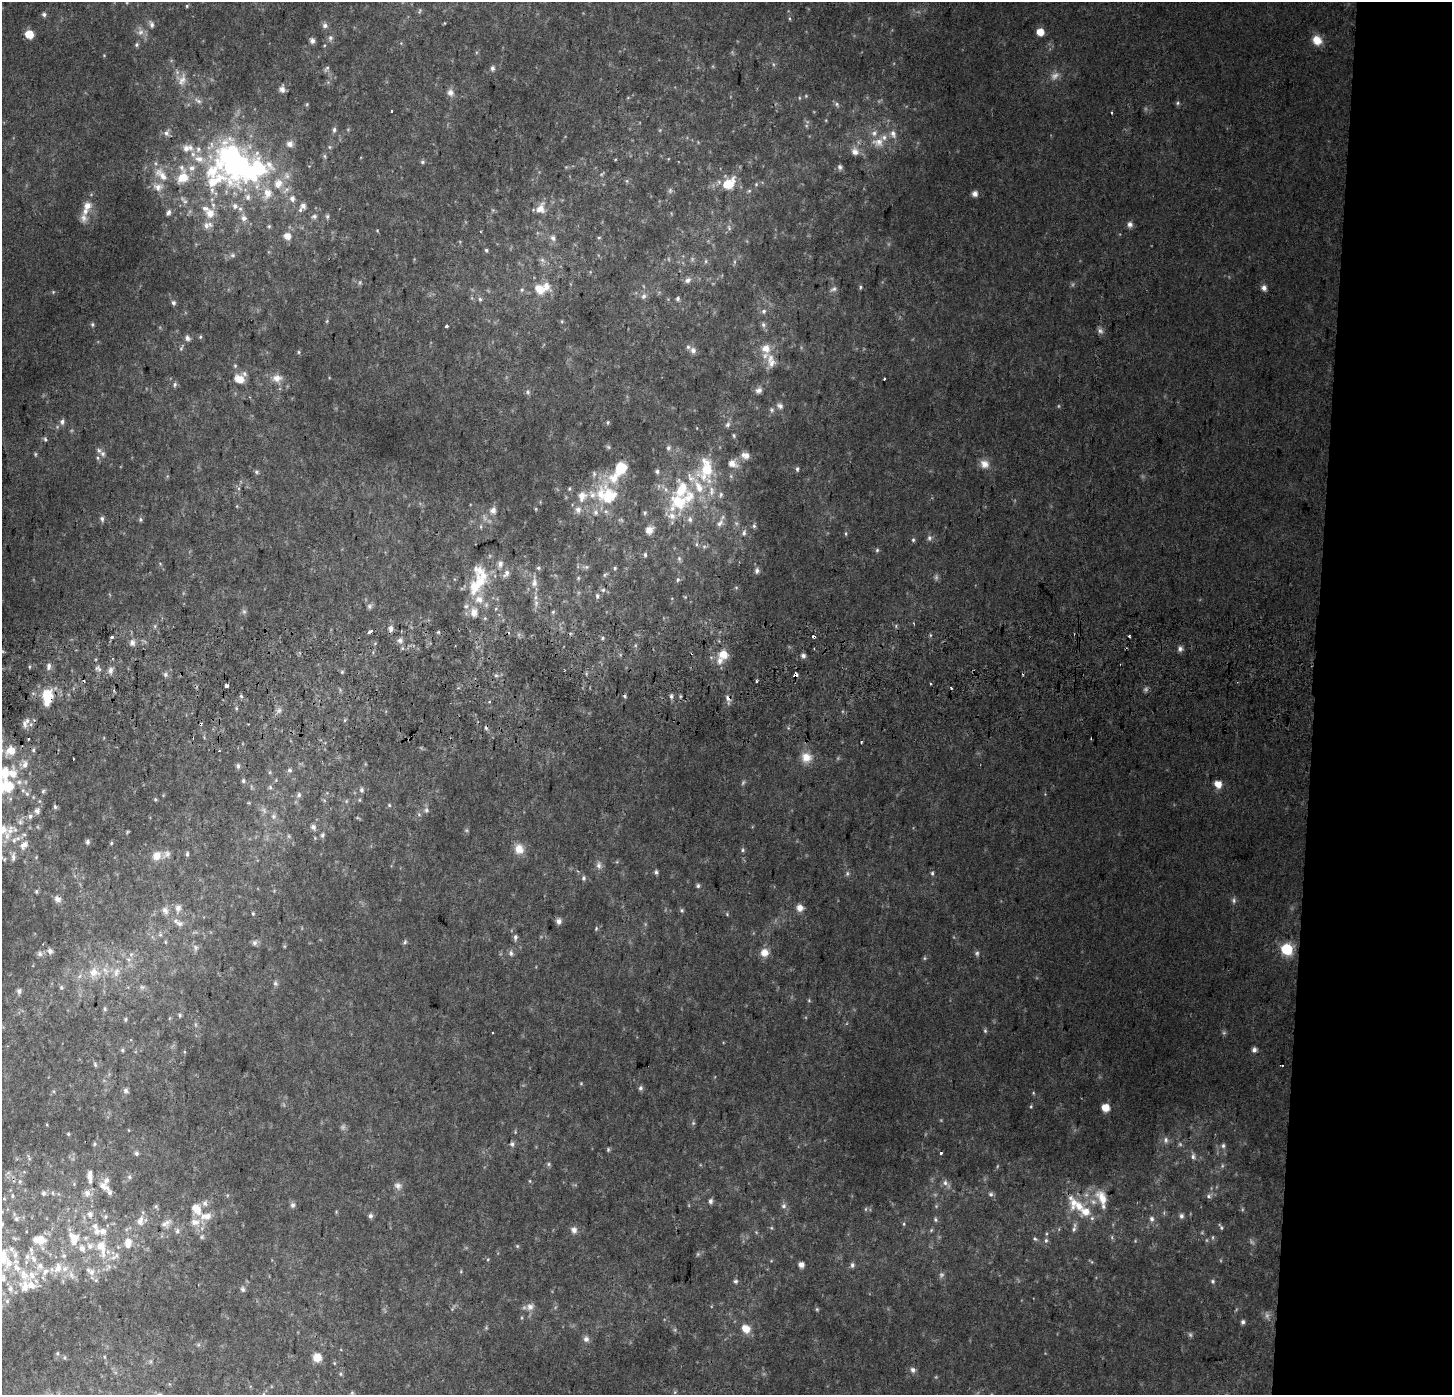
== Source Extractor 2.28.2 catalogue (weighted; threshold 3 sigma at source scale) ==
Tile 6 of 3 x 3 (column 3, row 2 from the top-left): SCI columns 2911-4360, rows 1648-3040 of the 4360 x 4689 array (HDU 1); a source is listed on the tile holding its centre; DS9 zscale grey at full resolution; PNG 1454 x 1397 px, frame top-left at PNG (2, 2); no overlay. Shown black and unused: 10% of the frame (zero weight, under 2 of 3 exposures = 2% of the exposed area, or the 3 px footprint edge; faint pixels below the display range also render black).
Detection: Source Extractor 2.28.2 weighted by HDU 2 'WHT'; one run over the whole footprint, this tile lists its part. Background 0.0752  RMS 0.013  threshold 0.059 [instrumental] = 3 sigma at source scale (4.5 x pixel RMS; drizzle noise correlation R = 1.50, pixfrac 1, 0.0396/0.0396 arcsec/px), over >= 5 px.
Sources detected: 449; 16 too faint to see at this stretch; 4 inside a brighter object's white glare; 12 cosmic-ray / hot-pixel residue — not listed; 68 inside a brighter listed object's ellipse — not listed separately; the other 349 listed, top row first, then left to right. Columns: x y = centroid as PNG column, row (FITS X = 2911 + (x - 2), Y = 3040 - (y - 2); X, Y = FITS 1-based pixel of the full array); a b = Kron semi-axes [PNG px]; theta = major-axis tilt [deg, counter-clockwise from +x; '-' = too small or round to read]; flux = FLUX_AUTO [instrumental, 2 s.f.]
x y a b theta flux
187 6 4 4 - 1.4
420 11 6 3 70 1.7
44 14 5 5 - 3.4
151 24 9 6 -77 4
325 25 7 7 - 4.6
140 32 9 6 40 5.2
1040 32 6 5 - 18
29 34 6 5 - 26
330 38 6 6 - 3.4
1317 40 11 10 - 16
312 41 7 5 -61 4.5
136 44 6 5 - 2.2
327 68 6 4 19 1.9
492 68 7 6 - 3.3
182 80 15 10 70 11
282 89 7 6 - 7.3
450 92 9 9 - 6.3
806 96 4 4 - 1.3
198 101 12 5 -30 5
1178 103 6 5 - 2.1
307 104 5 3 - 1.4
837 104 7 5 -70 2.9
392 111 3 2 - 2.8
1112 112 3 3 - 2.4
334 130 7 5 88 3.2
166 133 9 8 - 5.1
893 134 11 7 -68 7.7
878 142 17 11 -12 16
290 144 7 7 - 7.2
329 147 6 4 -89 1.9
186 148 10 9 - 8.6
198 149 9 7 86 5.5
855 152 11 9 -62 8.2
324 156 7 4 -88 2.1
422 162 6 5 - 2.2
840 167 7 6 - 3.5
161 175 24 11 -47 21
215 180 78 28 21 150
627 181 6 4 -71 1.6
278 184 14 12 64 20
728 184 13 9 40 30
756 184 5 4 - 1.4
670 190 7 5 90 2.5
749 191 6 4 18 1.7
267 193 15 11 80 17
975 194 6 5 - 7.3
248 197 9 7 89 5.4
292 198 8 7 - 6.1
87 206 10 9 - 9.9
235 206 7 7 - 5
303 206 7 6 - 5.7
541 209 11 9 66 13
210 213 14 12 -53 15
314 216 8 6 13 3.6
327 216 7 5 70 2.3
84 218 13 7 85 7.1
244 218 8 7 - 5.9
1130 224 8 7 - 4.7
269 226 6 5 - 1.8
729 228 6 4 -60 2
287 236 7 6 - 12
553 238 9 7 -69 4.6
486 250 5 4 - 1.9
233 255 8 6 0 2.9
542 260 6 6 - 3.7
706 261 6 4 71 1.7
688 280 9 6 36 4.9
860 287 5 4 - 1.8
539 288 14 10 -47 18
1264 288 6 5 - 5.8
833 289 9 6 26 3.8
644 296 8 7 - 4.3
678 298 5 5 - 2.6
480 299 6 5 - 2.3
173 303 6 5 - 3
764 311 7 6 - 3.3
327 321 6 3 71 1.4
92 324 6 5 - 2.2
763 324 7 6 - 3.6
447 326 3 3 - 3.1
1100 331 8 6 -5 4
200 337 5 4 - 1.7
187 338 7 6 - 4.3
766 348 10 9 - 14
693 350 8 7 - 5.7
299 352 5 4 - 1.6
770 358 13 8 53 12
277 378 12 10 9 11
239 379 11 7 -15 16
175 384 7 5 88 2.5
758 390 9 7 22 4.9
528 392 6 5 - 2.6
780 406 8 7 - 4.6
772 410 6 5 - 2.6
62 422 8 6 90 4.2
608 422 6 4 83 1.7
728 425 8 6 47 3.4
734 435 6 4 -71 1.7
45 439 6 5 - 2.2
608 447 6 5 - 2.1
668 448 7 6 - 2.9
35 454 5 4 - 1.6
103 454 10 7 -39 5.3
745 455 12 8 -20 7.8
732 463 9 7 -28 11
984 464 13 10 -34 11
620 468 11 9 68 35
707 469 20 14 -85 42
797 469 7 4 -90 2.6
657 471 5 5 - 3.1
256 472 6 5 - 2.3
594 474 7 6 - 3.2
699 487 23 10 -64 26
569 489 6 4 82 1.7
712 491 15 6 -90 7.9
721 494 7 5 88 2.7
582 496 14 11 74 14
609 497 28 25 77 63
678 502 22 19 9 56
493 510 8 7 - 6
578 510 9 8 - 6.9
645 513 7 5 70 2.1
102 519 7 5 -76 3.4
140 519 7 5 -90 2.2
690 519 7 7 - 4
720 523 11 6 46 5.3
754 526 6 5 - 2.5
649 530 9 8 - 10
744 533 7 6 - 3.6
846 533 5 3 - 1.6
929 538 8 5 90 3.5
913 540 6 5 - 2
697 544 5 3 - 1.5
704 546 6 4 19 2.2
877 550 5 5 - 1.8
645 555 5 4 - 2.1
679 559 7 5 80 2.5
586 567 6 5 - 2.4
538 568 6 5 - 2.1
615 568 5 4 - 1.7
757 571 7 6 - 4.4
506 573 13 7 50 5.9
678 580 7 5 87 2.1
534 583 12 8 85 8.2
476 585 39 17 55 54
603 590 6 6 - 2.5
597 596 7 5 -89 2.6
536 603 8 6 78 4.9
370 606 7 6 - 3.1
244 612 7 4 0 2.3
553 612 6 5 - 1.7
391 628 7 5 -88 5.1
370 631 5 3 - 9
112 637 3 3 - 8.3
603 638 6 4 88 1.7
400 640 7 6 - 4.7
132 643 8 7 - 5.4
1180 649 8 5 -90 4.1
723 654 7 7 - 21
803 656 6 5 - 3.9
720 660 11 8 -86 9.1
49 666 10 6 83 4.9
29 667 5 3 - 1.4
98 668 10 6 -37 4.2
110 670 10 6 78 5.5
165 674 7 5 89 3.1
796 674 3 3 - 200
757 681 3 2 - 2.1
930 683 3 2 - 1.5
226 685 4 4 - 8.4
951 688 3 2 - 1.7
47 696 16 10 88 38
241 696 4 4 - 1.8
671 696 6 5 - 3.3
728 698 8 7 - 5.9
489 702 4 2 - 1.3
236 708 5 3 - 1.3
279 711 9 6 49 4.3
24 724 10 6 -71 5.6
861 741 3 2 - 2.1
33 750 5 5 - 2.4
10 751 15 13 39 21
806 757 14 12 -16 16
25 764 12 8 83 9.3
238 766 7 5 -89 2.8
289 770 7 5 -15 2.5
4 773 21 13 68 41
243 781 6 4 78 2.2
1218 784 6 6 - 16
270 787 5 5 - 2.2
361 790 6 6 - 3
43 791 6 5 - 2.3
27 794 7 6 - 4.1
299 795 7 6 - 3.2
155 799 5 4 - 1.5
389 805 5 4 - 1.6
55 807 6 5 - 2.6
264 810 7 4 -71 2.9
426 810 6 6 - 3.3
37 811 6 6 - 6.8
30 816 7 6 - 4.4
273 816 7 6 - 3.5
20 822 8 6 -88 4.6
313 827 7 6 - 4.5
127 832 6 3 71 1.2
322 835 7 5 69 2.8
289 836 6 4 -71 1.8
14 840 9 7 44 7.4
88 842 6 5 - 2.9
111 843 5 4 - 1.5
24 845 13 9 46 11
519 849 13 11 -77 14
743 850 5 5 - 2.1
187 854 6 4 81 2.4
157 856 11 10 - 13
13 857 15 6 86 6.6
4 859 9 5 -37 3.2
599 865 10 7 -71 5.2
656 872 6 5 - 2.9
847 873 7 5 71 2.5
932 873 6 5 - 2.2
584 878 7 5 70 2.6
698 886 6 5 - 2.5
36 891 5 5 - 2
58 899 7 6 - 7.9
1234 900 7 6 - 3.2
178 908 10 8 71 6.9
800 908 8 8 - 8.2
682 910 6 5 - 2.1
165 911 11 8 -56 6.7
253 913 5 4 - 1.4
727 914 5 4 - 1.5
558 921 7 6 - 5.3
179 924 11 7 -31 5.6
596 929 6 4 80 1.6
515 937 7 5 80 3.1
165 942 6 4 -89 1.4
405 942 7 5 68 2.3
254 943 8 7 - 3.7
195 948 9 4 -82 3
1286 949 6 6 - 120
50 951 7 7 - 4.9
511 953 8 6 -86 3.8
764 953 11 11 - 11
977 953 7 6 - 2.9
40 954 8 7 - 3.9
924 958 6 4 -71 1.5
94 972 15 12 -3 19
116 972 15 7 72 8.6
80 976 7 4 70 2.7
275 983 7 5 -76 2.9
61 988 6 5 - 2.2
19 991 6 5 - 4.3
809 1000 5 4 - 1.4
105 1009 6 5 - 2
180 1015 5 5 - 2
126 1019 6 4 89 1.7
985 1031 6 5 - 2
493 1033 2 2 - 1
122 1050 5 4 - 1.9
1254 1050 6 6 - 4.7
95 1065 6 5 - 2
581 1083 5 3 - 1.3
640 1088 6 5 - 3.4
126 1091 7 6 - 3.2
1031 1106 4 4 - 1.3
1105 1108 6 5 - 19
68 1134 5 4 - 1.5
1166 1140 9 6 -82 4.3
94 1144 6 4 88 1.8
512 1144 6 5 - 2.9
1223 1146 7 5 88 2.8
608 1150 6 4 48 1.8
136 1153 6 5 - 2.8
941 1153 3 3 - 3.2
1193 1156 8 5 90 3.5
549 1164 6 4 90 2.1
89 1176 12 7 88 9.4
129 1177 6 6 - 2.8
20 1181 5 4 - 1.6
530 1181 5 3 - 1.2
945 1183 9 7 -80 5.2
104 1186 15 8 -27 12
398 1186 11 8 -25 5.6
43 1193 6 5 - 3.1
87 1193 9 8 - 7.7
991 1194 6 6 - 3
12 1196 5 3 - 1.5
1209 1196 7 6 - 3.2
1102 1198 20 11 -64 22
710 1201 6 5 - 4.2
205 1203 9 7 75 5.6
293 1205 8 7 - 3.7
784 1206 7 6 - 3.2
1078 1206 16 13 -62 22
196 1209 12 8 -51 18
90 1214 9 7 85 7.5
105 1216 6 5 - 2.5
206 1216 18 10 7 16
370 1216 6 5 - 3.7
1181 1216 7 6 - 3.8
16 1219 5 5 - 2.5
1152 1219 8 6 -87 4.4
935 1220 7 5 -88 2.2
140 1221 15 10 78 10
166 1223 15 8 30 8.2
2 1224 5 4 - 2.2
904 1224 5 3 - 1.5
1221 1227 9 3 -59 2.1
1074 1229 9 5 75 3.8
574 1230 8 8 - 6.2
931 1230 6 4 49 1.6
177 1231 8 6 78 3.5
202 1237 6 5 - 2.2
1112 1237 6 4 73 1.9
74 1238 16 14 -64 23
1035 1239 5 5 - 1.9
40 1240 12 11 - 16
1046 1240 7 5 76 3
128 1243 11 9 81 13
517 1246 5 4 - 1.5
101 1247 25 13 -75 36
3 1257 22 13 89 32
33 1259 12 6 -58 7.4
801 1265 5 5 - 7.2
852 1265 7 5 74 3.2
40 1266 9 8 - 7.4
17 1268 13 8 -48 11
58 1268 17 10 69 14
91 1271 15 8 -34 9.7
71 1275 11 7 -57 6.5
735 1281 6 6 - 2.5
1212 1281 5 5 - 2.4
25 1287 16 12 -78 15
10 1289 9 7 -73 5.5
243 1289 7 6 - 3.1
7 1301 6 6 - 2.6
530 1307 10 10 - 8
817 1309 6 4 -46 1.6
1243 1322 5 4 - 3.3
746 1329 11 9 -44 14
586 1339 8 8 - 5
57 1353 5 4 - 1.5
104 1357 5 3 - 1.2
317 1357 8 7 - 17
913 1370 8 6 -83 4.2
341 1374 6 3 -70 1.6
352 1393 5 5 - 2
264 1394 6 3 -71 1.4
Overlapping masked pixels (flux is a lower limit): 3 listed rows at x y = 796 674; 47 696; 728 698
Isophote crosses this tile's border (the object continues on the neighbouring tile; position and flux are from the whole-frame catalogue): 4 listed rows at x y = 4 773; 2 1224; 3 1257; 264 1394